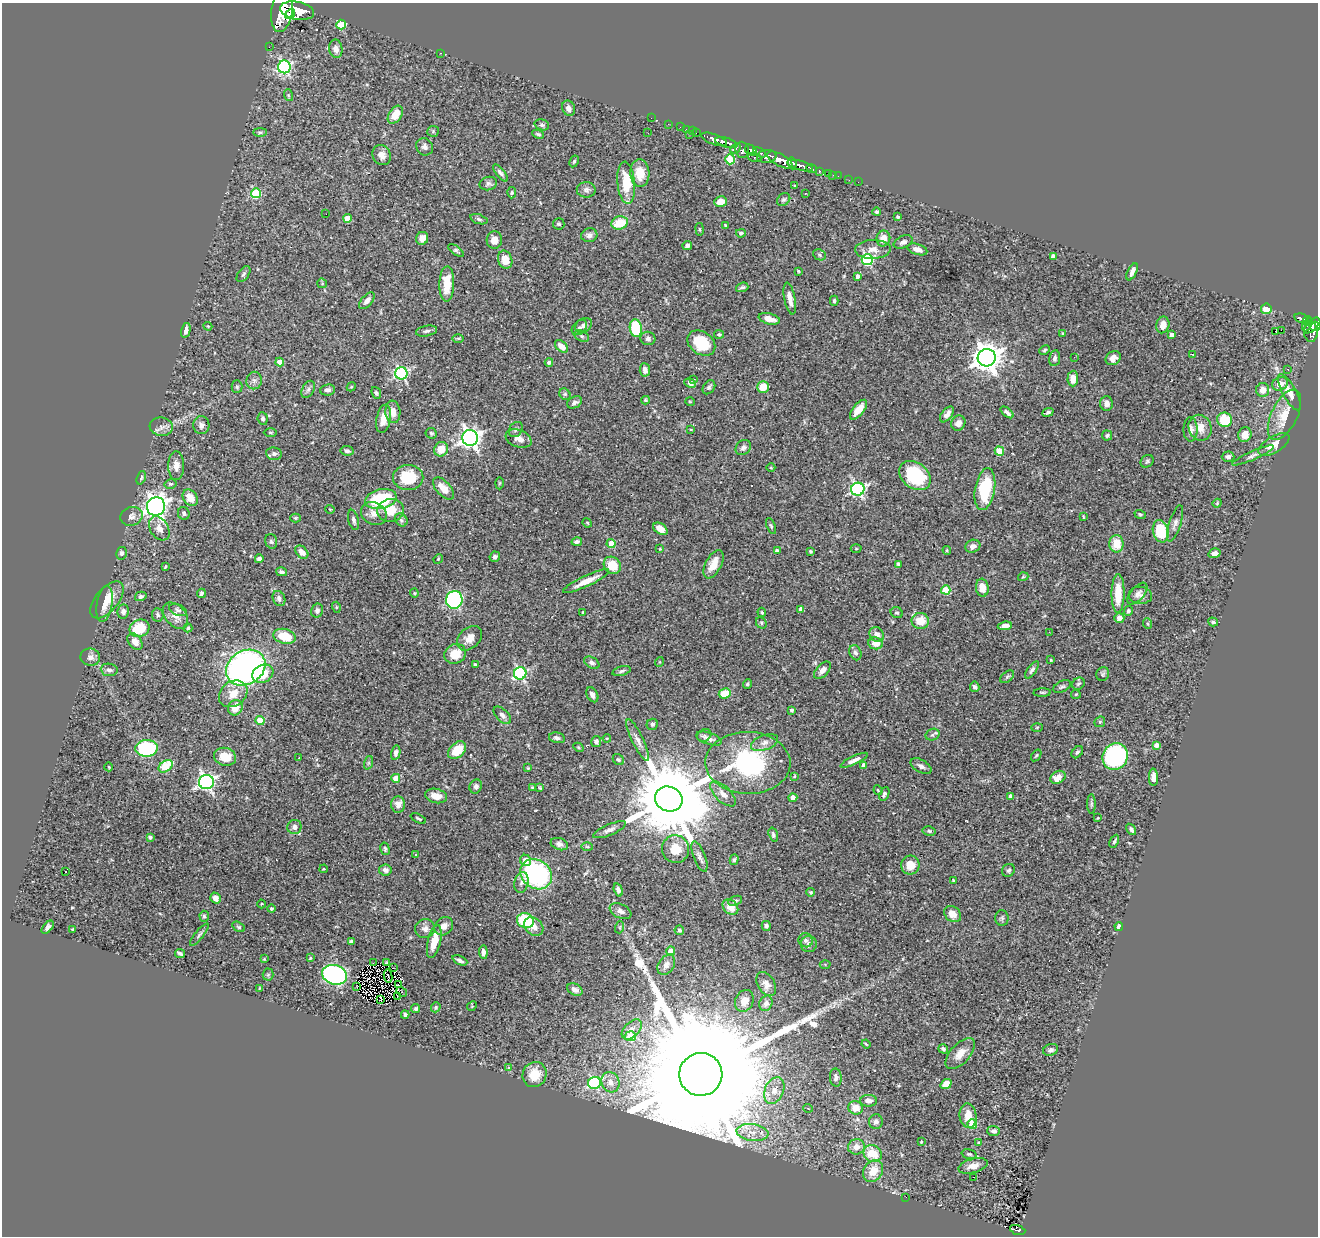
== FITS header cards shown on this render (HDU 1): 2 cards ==
NAXIS1  =                 1316
NAXIS2  =                 1234

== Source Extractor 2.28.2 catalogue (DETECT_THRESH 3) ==
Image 1316 x 1234 px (HDU 1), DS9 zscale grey, 1 PNG px = 1 image px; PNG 1320 x 1238 px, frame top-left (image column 1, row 1234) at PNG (2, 3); each listed source drawn as its Kron ellipse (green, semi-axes under 4 px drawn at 4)
Background 0.655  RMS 0.025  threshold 0.0748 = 3 sigma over >= 5 px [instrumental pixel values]
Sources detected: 453; all 453 listed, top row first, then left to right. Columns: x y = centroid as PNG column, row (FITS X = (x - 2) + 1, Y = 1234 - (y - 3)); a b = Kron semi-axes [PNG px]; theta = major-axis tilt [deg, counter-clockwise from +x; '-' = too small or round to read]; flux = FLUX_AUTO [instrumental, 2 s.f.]
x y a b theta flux
282 10 22 10 81 4000
297 11 17 9 -10 2800
290 14 5 4 - 530
341 24 5 5 - 57
269 47 2 2 - 5.8
336 49 9 6 -81 11
440 53 2 2 - 2.9
284 67 6 6 - 270
288 95 6 4 -72 1.8
569 108 8 6 -67 8.3
395 115 10 6 56 29
651 118 2 2 - 4.4
668 124 2 2 - 8.4
542 125 7 5 -18 4
680 127 2 2 - 8.9
686 130 3 2 - 18
433 131 6 5 - 2.4
692 131 3 2 - 17
260 132 7 4 0 2.6
648 133 2 2 - 1.1
696 133 3 2 - 15
538 134 6 4 -23 2.8
689 134 3 2 - 24
714 139 13 5 -21 880
726 142 11 4 -17 850
425 147 9 8 - 6.9
735 148 6 4 45 180
742 150 8 6 -85 400
751 150 6 4 -38 400
760 152 7 3 -27 190
382 155 10 9 - 13
767 156 9 6 5 720
754 157 7 4 -12 130
730 159 5 5 - 87
780 160 14 6 -28 1500
574 161 6 4 63 2.2
792 163 6 4 -82 390
800 166 13 5 -15 810
811 168 5 3 - 180
819 171 4 3 - 91
500 173 10 4 -51 5.5
640 173 14 9 -86 26
828 173 3 2 - 21
833 175 2 2 - 7.3
838 176 2 2 - 6.9
849 180 2 2 - 5.9
858 182 2 2 - 3.9
488 183 9 6 13 4.6
626 183 21 8 -85 47
795 186 2 2 - 1.5
586 190 9 7 0 6.2
256 193 5 5 - 86
512 193 6 4 86 2.6
805 193 2 2 - 1.4
784 199 7 5 42 3.6
721 202 6 5 - 18
877 212 4 4 - 2.8
326 214 2 2 - 1.1
898 217 4 3 - 2.2
347 218 4 4 - 24
479 219 9 4 -18 3.6
620 223 8 6 16 38
559 224 6 5 - 2.9
725 225 3 3 - 2.3
700 229 6 3 -81 1.9
741 233 5 4 - 3.2
589 235 8 7 - 7.2
422 238 6 6 - 12
883 239 8 7 - 16
494 240 8 7 - 13
903 242 10 6 23 6
687 245 5 4 - 4.6
873 249 18 9 2 16
917 249 10 5 -17 10
456 251 9 4 -37 3.5
819 255 7 5 -23 3
1053 256 4 4 - 9
505 260 9 7 -72 27
867 260 5 5 - 160
798 271 4 4 - 1.8
1132 272 9 4 64 7.7
243 274 9 5 53 3.6
858 276 4 4 - 6.9
322 283 5 4 - 1.9
447 284 18 7 89 35
742 287 6 4 17 3.5
790 299 16 5 -79 13
367 301 10 5 49 7.6
834 301 5 3 - 3.1
1266 309 5 5 - 29
1301 318 7 4 -15 150
769 319 11 5 -15 13
1307 321 4 3 - 87
1315 324 7 5 71 270
584 325 9 6 33 7.8
1163 325 8 6 76 11
1307 325 7 3 60 79
208 326 4 4 - 1.6
1311 327 8 3 34 250
579 328 9 6 44 5.9
636 328 9 6 -80 91
186 330 7 4 76 6.7
1281 330 2 2 - 670
426 331 11 5 10 4.3
1275 331 2 2 - 1.8
1311 332 10 7 -88 270
1063 333 4 3 - 2.1
719 334 5 4 - 3.3
1172 335 4 4 - 11
582 336 8 5 -28 4.4
458 338 6 4 1 2
648 338 7 6 - 5.6
701 343 15 11 -36 57
561 346 7 5 -42 15
1045 350 5 3 - 2.6
1192 354 3 2 - 1.2
1074 357 3 2 - 1.6
987 358 9 8 - 2100
1055 358 8 5 82 6.1
1113 358 8 6 32 10
280 362 4 4 - 20
549 362 4 4 - 3.2
1288 369 2 2 - 1.2
645 370 7 5 -85 7.6
401 373 6 6 - 260
1073 379 8 5 88 16
254 380 9 7 80 6.8
693 380 4 4 - 2.9
690 383 6 4 -28 6.7
1280 384 8 6 24 16
237 387 6 5 - 3.5
351 387 5 3 - 1.6
709 387 7 5 54 4
763 387 6 5 - 25
308 389 9 6 62 5.3
328 390 7 5 6 6.6
1263 390 7 6 - 13
1289 392 20 6 -62 16
376 393 6 4 -70 2.7
565 394 6 5 - 2.9
646 400 4 3 - 2.6
575 402 8 5 28 6
690 402 5 3 - 1.2
1106 403 7 6 - 7.7
859 410 12 5 51 24
393 412 11 7 -84 13
1007 412 7 4 -41 5.6
1048 412 5 3 - 3.4
947 414 9 5 53 10
1284 415 27 13 64 31
263 418 6 5 - 4.1
384 419 14 7 78 19
1225 420 7 7 - 58
958 423 8 6 57 8.5
201 425 9 8 - 6.9
161 427 12 9 -7 9.7
1200 428 13 11 -69 17
516 429 8 6 56 4.5
1190 429 12 7 89 8.6
691 430 4 2 - 1.3
270 432 7 3 -1 1.9
431 433 6 5 - 2.6
1107 435 5 5 - 3
1245 435 7 6 - 14
470 438 8 7 - 870
519 439 13 8 -21 12
1274 444 17 8 31 17
743 448 8 7 - 5.7
441 449 7 6 - 23
347 451 6 5 - 4.5
999 451 5 4 - 35
274 454 8 6 -8 4.8
1253 455 23 4 24 7.5
1228 457 6 5 - 4.6
1147 461 7 5 39 3
176 466 14 8 -89 12
771 468 4 3 - 1.3
915 476 17 12 -38 120
408 477 15 12 0 57
141 478 7 4 70 2.7
499 483 6 4 88 1.3
170 484 6 4 11 2.7
444 488 13 7 -47 19
858 489 7 6 - 320
985 489 21 10 80 88
190 498 9 7 -53 22
381 499 16 9 13 110
1217 503 4 4 - 1.8
156 506 9 9 - 1100
330 509 5 3 - 1.2
391 510 13 11 8 31
184 513 6 6 - 4.5
374 513 13 11 -30 14
1140 514 6 4 -19 2.4
131 516 11 9 18 7.6
1083 517 3 2 - 1.4
295 518 5 4 - 1.9
354 520 10 5 -76 4.8
401 520 7 5 -46 3.9
587 523 5 4 - 1.8
1175 523 19 6 72 8
771 526 8 4 -68 2.9
159 528 13 9 -58 11
660 529 8 5 -36 15
1161 531 11 7 -75 74
271 541 7 5 -74 3.5
577 542 5 4 - 4.8
611 543 4 4 - 44
1116 544 9 7 -90 29
973 546 8 6 21 7.4
660 549 3 2 - 1.1
856 549 5 3 - 1.6
777 550 4 3 - 4.6
947 550 4 4 - 1.8
811 551 3 3 - 3.1
302 552 7 5 -44 14
121 553 6 5 - 4.4
1215 553 6 5 - 6.6
495 557 5 5 - 5
259 559 4 4 - 5.2
438 559 5 4 - 1.5
713 564 15 7 62 24
898 564 4 3 - 3.5
612 565 9 8 - 35
165 567 4 2 - 1.9
281 572 6 3 -16 3.8
1023 577 5 3 - 1.6
586 581 25 5 25 27
982 588 9 6 -83 19
946 590 5 4 - 51
201 593 5 4 - 3.2
414 593 4 4 - 1.8
1118 593 19 6 90 38
1137 594 13 6 49 7.1
1140 595 12 8 -5 8.3
141 596 6 4 15 4.2
279 598 8 6 -64 5.7
107 600 22 11 50 28
454 600 9 8 - 280
104 604 18 7 80 15
336 607 5 3 - 1.8
801 609 4 3 - 9.3
178 610 9 5 -23 4.2
317 611 7 6 - 5
1128 611 5 4 - 2.8
123 612 7 6 - 5.6
762 612 4 3 - 2.3
583 613 4 3 - 1.9
897 613 6 5 - 2.8
158 615 6 5 - 3.8
176 616 15 10 -48 14
1119 618 5 5 - 11
920 621 8 8 - 28
1213 622 5 4 - 3.3
761 623 6 5 - 2.7
1148 624 5 3 - 2
1005 626 7 4 7 9.6
139 628 10 8 22 51
188 628 4 4 - 2
1049 632 3 2 - 2.5
877 634 8 6 -47 9.3
285 636 11 7 -13 49
470 638 14 10 43 17
135 642 9 6 -51 14
876 643 7 6 - 17
855 653 8 6 -66 5.1
455 654 11 9 25 30
90 657 10 8 -10 8.2
1051 660 3 3 - 1.5
659 662 5 3 - 1.3
592 663 8 5 -29 4.6
475 665 3 3 - 3.4
246 668 21 16 32 590
109 670 8 6 -8 6.4
822 670 10 6 47 8.5
1032 670 10 4 54 4.4
622 671 9 4 15 4.1
520 673 6 6 - 240
263 674 11 8 30 33
1103 674 7 6 - 3.4
1007 677 8 5 41 3.6
748 684 5 4 - 2.7
1078 684 6 5 - 3.5
975 687 5 5 - 4.5
1062 687 9 5 25 3.9
1042 692 8 3 2 2.5
725 693 6 5 - 32
233 694 15 12 37 26
1076 694 5 4 - 1.9
592 695 8 5 -63 8.3
235 708 8 7 - 23
792 710 4 3 - 2.4
502 715 11 6 -45 5.8
260 720 4 4 - 46
1100 722 6 5 - 2.3
652 724 6 5 - 3.8
1037 727 5 3 - 1.6
704 735 7 6 - 4.2
932 735 7 5 18 3.3
557 738 8 5 -13 4.9
607 738 4 3 - 1.5
709 739 13 6 -19 8.8
638 740 23 5 -64 11
596 741 5 5 - 5
765 743 14 7 20 11
1156 745 4 4 - 9.4
578 747 5 3 - 1.7
146 748 11 8 5 140
457 750 10 7 42 35
1077 752 7 5 51 3.6
396 753 7 4 78 4.9
1036 755 6 3 56 1.9
1115 756 13 12 - 250
225 757 11 9 -15 32
299 758 2 2 - 1.1
618 760 6 5 - 3.1
854 760 15 4 25 7.5
368 763 7 4 71 2.8
748 763 42 31 -1 220
864 765 4 4 - 11
166 766 8 5 36 68
921 766 11 6 -30 6.7
109 767 4 2 - 1.3
528 768 3 3 - 1.4
794 776 3 2 - 1.7
1058 777 8 6 28 24
1153 777 8 4 -89 10
396 778 4 4 - 20
206 782 7 7 - 490
476 786 7 6 - 5.6
532 787 3 2 - 1.2
540 788 3 3 - 1.7
878 790 5 3 - 1.5
723 794 16 7 -44 13
884 794 7 4 66 4.5
436 796 11 7 -13 18
1011 796 4 3 - 8.4
793 798 4 4 - 14
669 799 14 12 -20 30000
1091 804 10 4 -90 3.4
398 805 8 7 - 13
418 818 8 3 -24 1.8
1098 818 3 2 - 1.1
294 827 7 7 - 6.2
1131 829 6 4 -55 5
609 830 18 5 23 8.1
929 831 6 4 -11 3
773 835 7 4 -74 3.5
150 837 4 3 - 4.7
1114 841 7 3 63 3.2
559 844 9 6 -17 6.4
587 847 6 4 -2 2
385 849 6 4 -76 3
675 849 14 13 - 28
416 854 4 3 - 1.2
699 857 16 6 -69 7.8
526 860 6 5 - 16
734 860 5 4 - 2.8
910 865 9 9 - 23
324 869 4 4 - 1.3
385 870 6 5 - 6.2
1008 870 7 6 - 4.4
66 871 4 3 - 3.8
536 874 17 14 -39 260
953 880 4 3 - 1.6
521 882 10 7 79 6.4
618 890 7 4 -72 5.4
811 892 4 4 - 3.2
215 898 6 5 - 9
735 901 7 4 23 3.5
261 904 4 3 - 1.4
730 907 9 6 -46 21
271 909 4 4 - 2.3
620 911 11 7 -25 8.9
953 914 9 7 -41 17
204 916 5 4 - 2.7
1002 918 8 6 -89 3.6
525 921 8 7 - 86
444 926 10 8 44 12
766 926 5 4 - 4.2
1119 926 4 3 - 12
48 927 7 4 48 5
239 927 7 4 -31 2.7
534 927 10 8 -39 13
620 927 6 4 72 2.2
72 929 3 3 - 1.6
425 929 10 9 - 9.2
679 930 5 4 - 3.7
199 935 14 4 51 3.7
806 940 7 7 - 4.7
351 941 4 3 - 3.6
434 941 17 6 76 29
809 944 8 8 - 6.8
671 951 4 4 - 21
483 952 6 4 -85 7.9
180 953 5 3 - 3.7
310 958 4 4 - 2.2
264 959 4 4 - 1.5
460 960 8 4 -24 4.9
373 963 3 2 - 0.92
387 963 4 2 - 2
666 965 11 7 57 9.7
825 965 5 3 - 1.5
393 968 2 2 - 0.17
268 974 6 5 - 2.8
334 975 13 9 -18 460
388 976 6 2 -81 1.5
766 984 13 8 -59 11
398 985 4 2 - 1.2
357 986 3 2 - 1.1
259 988 3 2 - 1.3
575 990 8 5 -27 8.8
402 992 5 2 - 8.6
397 996 2 2 - 0.7
381 999 4 2 - 1.1
744 1001 11 9 64 14
766 1003 8 6 65 6.6
472 1006 5 4 - 1.6
436 1007 5 4 - 2.3
416 1009 5 4 - 3.3
405 1015 4 3 - 4.3
632 1029 12 7 45 9.4
630 1036 5 5 - 77
866 1044 4 3 - 1.7
943 1049 5 4 - 4.1
1051 1050 7 5 20 5
960 1054 19 9 48 21
509 1068 4 3 - 4.7
534 1074 13 12 - 29
701 1074 21 21 - 120000
836 1078 9 6 -86 6
610 1082 10 8 -65 15
595 1083 6 6 - 170
946 1084 6 5 - 24
774 1090 14 9 68 19
868 1101 8 5 0 10
808 1108 5 3 - 1.1
856 1108 7 6 - 19
968 1116 12 8 -84 23
876 1122 7 7 - 6.9
972 1124 5 4 - 55
994 1131 6 5 - 5
752 1132 16 8 -7 19
921 1142 4 3 - 1.4
978 1143 3 2 - 1.6
856 1147 8 7 - 14
873 1153 9 8 - 39
969 1154 7 4 -14 2.8
973 1166 15 7 15 12
873 1171 12 9 57 26
973 1177 3 2 - 4.2
906 1197 2 2 - 2.2
1018 1230 8 4 -18 84
At the frame edge (FLAGS 8, measured only in part): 1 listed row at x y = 282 10